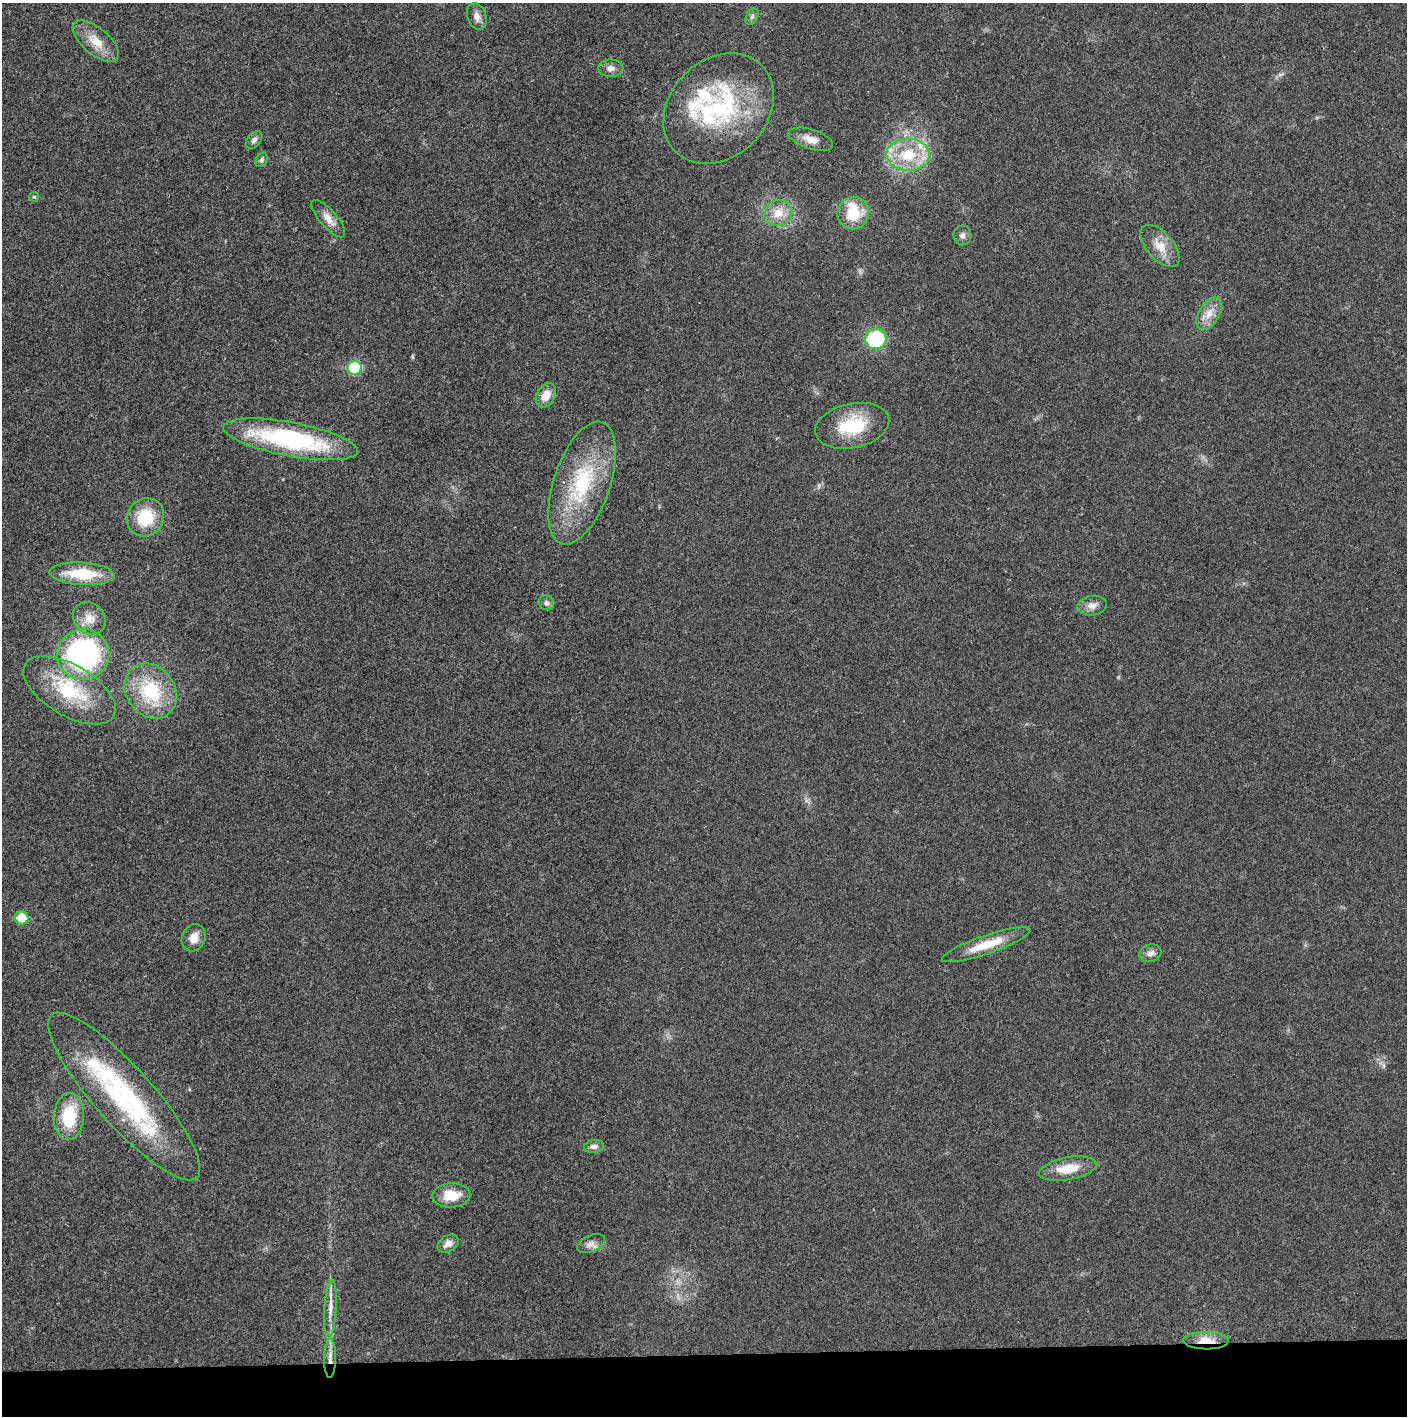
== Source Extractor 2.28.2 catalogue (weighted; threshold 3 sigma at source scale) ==
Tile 8 of 3 x 3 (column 2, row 3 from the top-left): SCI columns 1407-2811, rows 1-1414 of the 4221 x 4243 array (HDU 1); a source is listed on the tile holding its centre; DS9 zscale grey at full resolution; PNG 1409 x 1418 px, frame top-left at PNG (2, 3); each listed source drawn as its Kron ellipse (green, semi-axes under 4 px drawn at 4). Shown black and unused: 4% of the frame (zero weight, under 3 of 4 exposures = <1% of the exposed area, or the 3 px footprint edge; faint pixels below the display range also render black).
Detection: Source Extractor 2.28.2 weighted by HDU 2 'WHT'; one run over the whole footprint, this tile lists its part. Background 0.021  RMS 0.0042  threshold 0.0188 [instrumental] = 3 sigma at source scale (4.5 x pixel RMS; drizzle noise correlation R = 1.50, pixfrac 1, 0.05/0.05 arcsec/px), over >= 5 px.
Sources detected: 50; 6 inside a brighter listed object's ellipse — not listed separately; the other 44 listed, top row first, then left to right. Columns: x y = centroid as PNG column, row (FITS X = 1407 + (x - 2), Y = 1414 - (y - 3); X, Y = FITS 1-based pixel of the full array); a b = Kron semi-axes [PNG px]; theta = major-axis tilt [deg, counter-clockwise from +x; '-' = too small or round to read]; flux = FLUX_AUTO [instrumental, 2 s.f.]
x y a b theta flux
477 17 14 9 -70 2.7
752 17 9 5 64 1.1
96 41 28 13 -40 8.5
611 68 12 9 1 2.4
719 109 61 48 45 59
811 139 23 9 -18 4.6
254 140 10 6 49 1.5
908 155 21 16 -2 17
261 160 7 5 62 1
34 197 5 4 - 0.53
778 213 14 13 - 6.7
853 213 16 15 - 13
328 219 23 8 -49 4.1
962 235 10 9 - 1.7
1160 246 25 13 -49 7.2
1209 314 18 10 60 5
876 339 11 10 - 29
355 368 7 7 - 30
546 395 13 9 59 5.2
852 426 38 22 12 22
291 439 68 17 -11 65
582 483 64 28 71 41
145 517 20 18 53 16
82 574 32 11 -3 18
546 603 8 7 - 1.4
1092 606 15 9 9 3.2
89 618 18 15 -44 5.8
83 654 26 25 - 91
69 690 51 25 -30 32
151 691 29 24 -54 28
22 918 7 6 - 10
194 938 14 11 64 4.6
986 945 46 9 19 12
1150 953 11 8 17 2.4
124 1096 109 29 -48 77
69 1116 23 15 87 19
594 1146 10 6 9 1.6
1068 1169 29 11 10 9.8
451 1195 19 12 3 9.3
448 1244 11 8 32 2.9
591 1244 15 8 24 2.6
330 1309 29 6 87 4.5
1206 1341 23 9 -1 7.5
330 1358 19 6 89 3.6
Overlapping masked pixels (flux is a lower limit): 2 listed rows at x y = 1206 1341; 330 1358